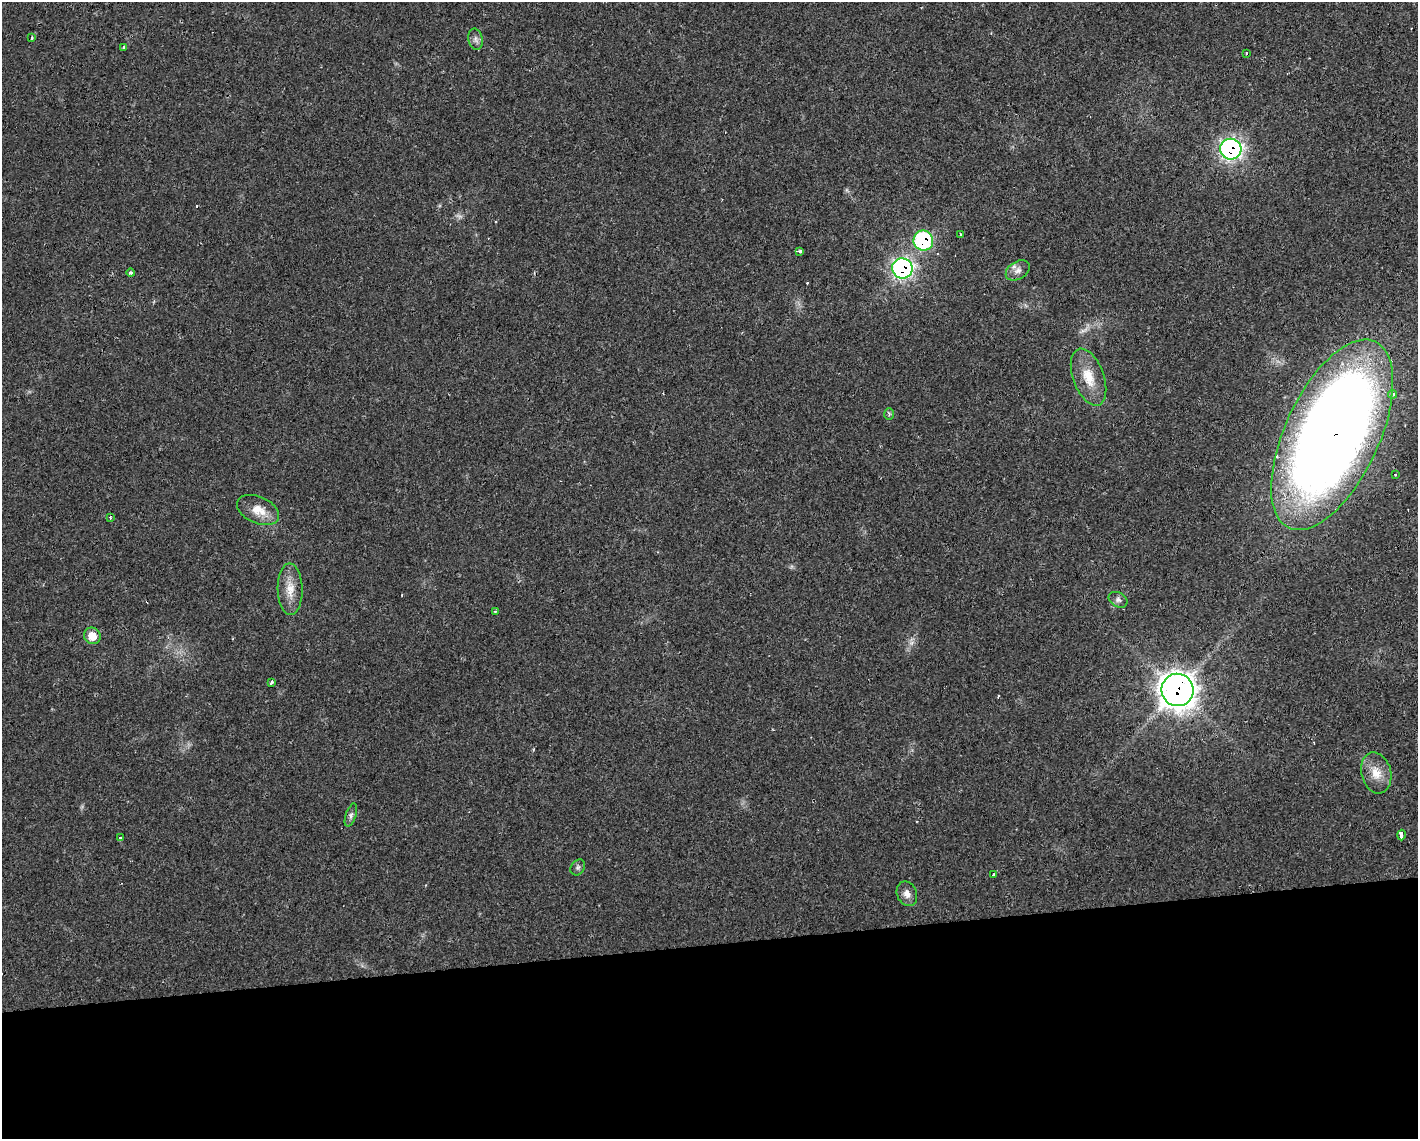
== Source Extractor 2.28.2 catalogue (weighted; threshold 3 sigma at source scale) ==
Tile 11 of 3 x 4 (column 2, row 4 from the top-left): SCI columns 1463-2878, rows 1-1137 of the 4298 x 4548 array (HDU 1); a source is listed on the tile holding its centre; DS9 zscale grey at full resolution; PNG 1420 x 1141 px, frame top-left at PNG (2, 2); each listed source drawn as its Kron ellipse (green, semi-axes under 4 px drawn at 4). Shown black and unused: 17% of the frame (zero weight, under 2 of 3 exposures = <1% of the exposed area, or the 3 px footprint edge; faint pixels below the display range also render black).
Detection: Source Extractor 2.28.2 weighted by HDU 2 'WHT'; one run over the whole footprint, this tile lists its part. Background 0.0253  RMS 0.0033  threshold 0.0147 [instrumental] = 3 sigma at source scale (4.5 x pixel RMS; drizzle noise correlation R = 1.50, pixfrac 1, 0.0396/0.0396 arcsec/px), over >= 5 px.
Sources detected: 39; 2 too faint to see at this stretch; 5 cosmic-ray / hot-pixel residue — neither listed nor drawn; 1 inside a brighter listed object's ellipse — not listed separately; the other 31 listed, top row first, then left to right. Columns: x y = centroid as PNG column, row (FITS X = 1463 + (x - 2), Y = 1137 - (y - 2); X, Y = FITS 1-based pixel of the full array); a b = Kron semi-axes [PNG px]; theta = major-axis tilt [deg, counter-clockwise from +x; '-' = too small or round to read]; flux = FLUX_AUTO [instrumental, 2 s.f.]
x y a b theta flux
32 38 3 3 - 0.94
476 39 11 7 -78 1.4
123 48 3 3 - 1.8
1246 53 3 3 - 1.3
1231 149 11 10 - 83
960 235 3 3 - 1.3
923 241 10 9 - 30
800 251 3 3 - 0.99
902 268 10 10 - 74
1018 270 13 9 31 2.1
131 273 4 3 - 0.87
1088 377 30 15 -70 7.7
1392 394 4 3 - 2
889 414 6 5 - 0.66
1332 435 103 47 65 440
1395 475 2 2 - 0.29
258 510 22 13 -24 5.2
110 517 3 3 - 0.45
290 589 26 12 -88 5.4
1118 600 10 7 -28 1.2
495 611 3 3 - 0.31
92 636 9 8 - 4.7
271 682 4 3 - 1.1
1177 690 16 16 - 320
1376 773 21 15 -75 5.4
351 815 12 5 72 1.1
1401 835 5 3 - 400
121 838 3 3 - 1.6
578 867 8 6 57 0.85
993 875 4 3 - 3
907 894 12 10 -66 2.2
Overlapping masked pixels (flux is a lower limit): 5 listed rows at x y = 1231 149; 923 241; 902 268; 1332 435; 1177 690